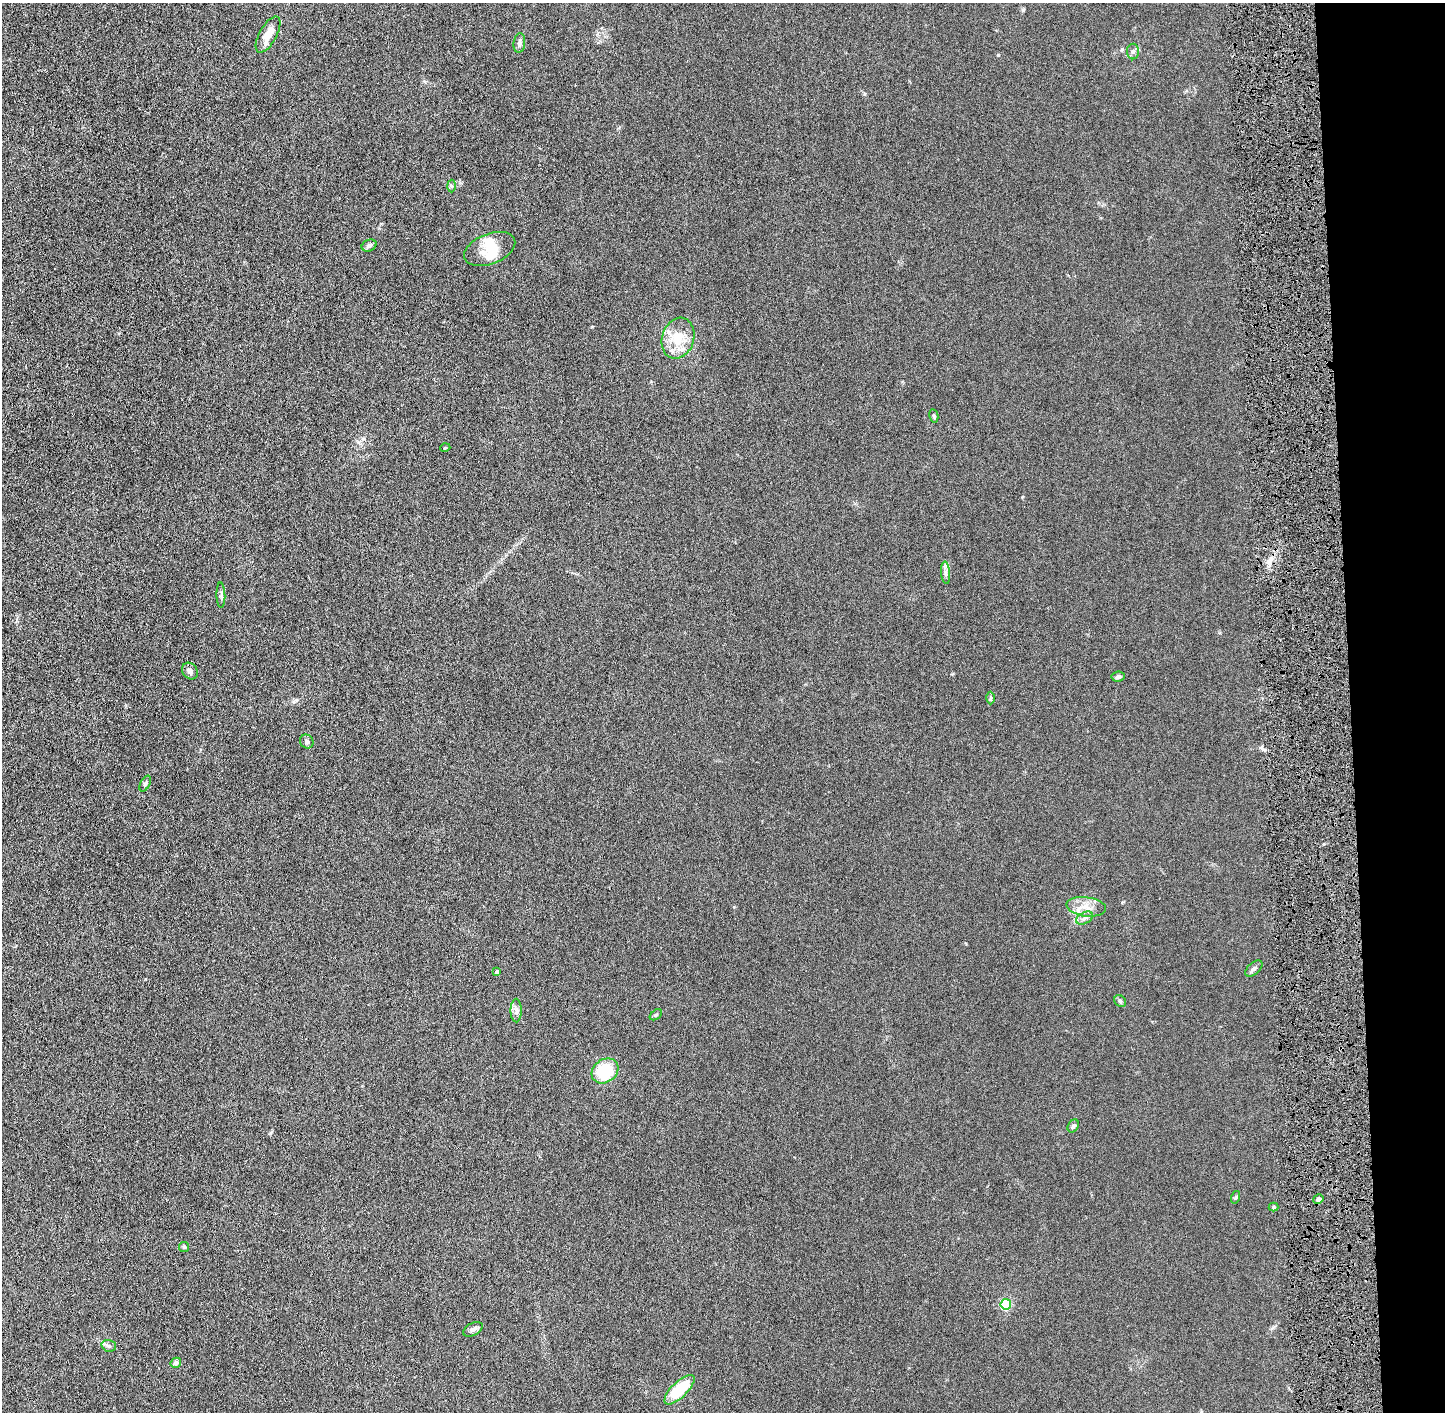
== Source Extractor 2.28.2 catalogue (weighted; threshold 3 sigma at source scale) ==
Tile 6 of 3 x 3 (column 3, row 2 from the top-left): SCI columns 2904-4346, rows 1416-2825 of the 4362 x 4242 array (HDU 1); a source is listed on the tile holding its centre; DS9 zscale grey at full resolution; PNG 1447 x 1414 px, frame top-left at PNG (2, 3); each listed source drawn as its Kron ellipse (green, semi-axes under 4 px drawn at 4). Shown black and unused: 7% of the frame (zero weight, under 4 of 8 exposures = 1% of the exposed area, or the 3 px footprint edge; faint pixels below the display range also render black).
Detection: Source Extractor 2.28.2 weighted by HDU 2 'WHT'; one run over the whole footprint, this tile lists its part. Background 0.0136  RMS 0.0045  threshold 0.0183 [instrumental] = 3 sigma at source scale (4.09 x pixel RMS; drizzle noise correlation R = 1.36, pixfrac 0.8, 0.05/0.05 arcsec/px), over >= 5 px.
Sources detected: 37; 1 inside a brighter object's white glare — neither listed nor drawn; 2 inside a brighter listed object's ellipse — not listed separately; the other 34 listed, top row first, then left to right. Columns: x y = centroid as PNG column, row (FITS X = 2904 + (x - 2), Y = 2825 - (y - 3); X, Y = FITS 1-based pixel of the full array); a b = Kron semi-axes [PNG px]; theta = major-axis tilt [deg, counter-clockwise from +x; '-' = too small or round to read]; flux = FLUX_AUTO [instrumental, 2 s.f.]
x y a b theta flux
268 35 20 8 61 5.4
519 43 10 6 83 1.2
1133 51 8 6 90 1.1
451 186 6 4 -88 0.61
369 245 8 5 24 1.3
490 249 27 15 21 6.9
678 338 21 16 72 10
934 416 7 4 -79 0.66
445 448 5 3 - 0.34
946 573 11 4 -86 1.3
221 595 12 4 -88 1
190 671 9 7 -53 1.4
1118 677 7 5 8 1.3
990 698 6 4 89 0.57
307 741 7 6 - 0.98
145 784 8 5 62 0.82
1086 907 20 9 -7 4.4
1085 918 9 5 27 1.3
1254 969 10 5 42 1.2
497 972 4 3 - 0.82
1120 1001 6 5 - 0.75
516 1011 12 5 -90 1.5
656 1015 7 4 38 0.6
605 1071 14 11 38 17
1073 1126 7 5 59 0.93
1236 1197 6 4 71 0.52
1318 1199 5 4 - 0.9
1274 1207 5 4 - 0.47
184 1247 5 5 - 0.56
1006 1304 5 5 - 33
473 1329 10 6 28 1.3
109 1346 7 5 -16 0.99
176 1363 5 5 - 1.4
679 1390 19 8 44 16
Unlisted compact peaks at least as high as the median listed source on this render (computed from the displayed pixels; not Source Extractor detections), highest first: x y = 998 55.